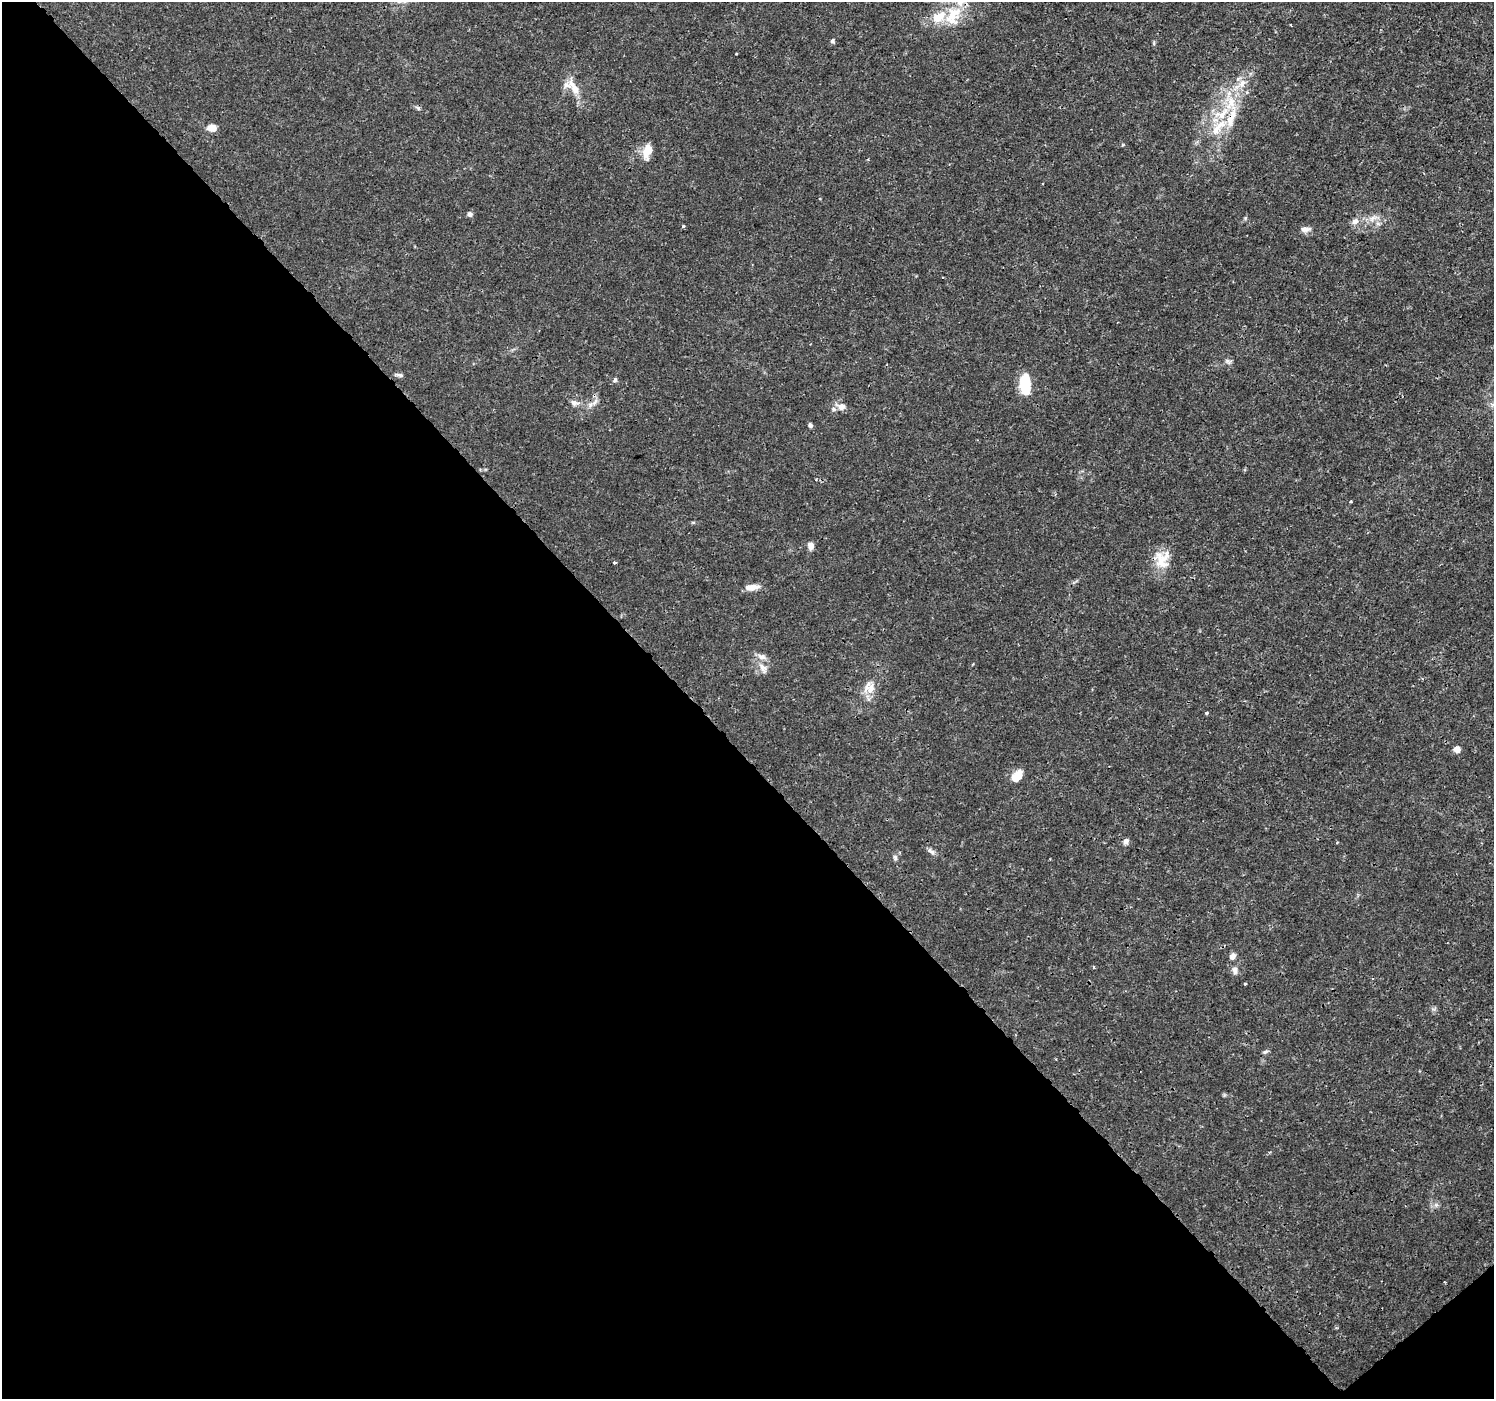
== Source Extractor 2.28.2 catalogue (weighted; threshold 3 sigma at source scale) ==
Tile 14 of 4 x 4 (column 2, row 4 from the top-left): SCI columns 1538-3029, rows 188-1584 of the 6065 x 6025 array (HDU 1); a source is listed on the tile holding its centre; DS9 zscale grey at full resolution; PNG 1496 x 1401 px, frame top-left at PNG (2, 2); no overlay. Shown black and unused: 47% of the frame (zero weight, under 3 of 4 exposures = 5% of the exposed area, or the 3 px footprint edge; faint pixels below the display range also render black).
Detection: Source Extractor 2.28.2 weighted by HDU 2 'WHT'; one run over the whole footprint, this tile lists its part. Background 0.00125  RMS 8.2e-04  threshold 0.0037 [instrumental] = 3 sigma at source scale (4.5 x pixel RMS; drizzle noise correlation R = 1.50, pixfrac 1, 0.0396/0.0396 arcsec/px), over >= 5 px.
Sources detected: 50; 1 inside a brighter object's white glare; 1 cosmic-ray / hot-pixel residue — not listed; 10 inside a brighter listed object's ellipse — not listed separately; the other 38 listed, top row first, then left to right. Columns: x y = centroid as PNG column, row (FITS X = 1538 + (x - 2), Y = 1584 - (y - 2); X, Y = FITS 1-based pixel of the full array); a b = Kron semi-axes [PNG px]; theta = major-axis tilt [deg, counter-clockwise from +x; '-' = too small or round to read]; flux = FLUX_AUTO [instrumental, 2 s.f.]
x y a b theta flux
953 16 32 20 66 2.7
832 41 6 5 - 0.16
736 53 3 2 - 0.1
1242 83 12 8 34 0.63
572 84 19 10 -67 0.93
1222 114 24 14 33 2.5
212 128 9 6 -4 0.88
647 151 20 10 75 1.1
470 214 6 6 - 0.24
1373 218 11 6 21 0.44
1355 221 9 7 30 0.43
683 226 4 3 - 0.15
1305 229 15 6 4 0.41
1227 361 7 5 -46 0.19
400 375 10 4 -13 0.21
615 380 7 4 75 0.14
1025 386 14 8 80 3.8
595 402 11 5 51 0.35
574 403 10 8 -2 0.39
841 406 12 8 -18 0.54
810 425 6 4 -56 0.2
1350 502 3 2 - 0.087
811 546 9 7 90 0.44
1161 561 27 17 -69 1.7
614 563 3 3 - 0.2
752 587 15 7 4 0.79
763 668 17 7 -64 0.55
870 688 18 10 75 0.97
1206 713 3 3 - 0.14
1457 749 7 6 - 0.56
1017 776 13 9 46 1.3
1126 841 7 6 - 0.3
929 850 7 5 -58 0.23
895 857 7 5 -87 0.19
1232 956 8 7 - 0.36
1235 970 11 7 -81 0.34
1245 984 3 2 - 0.1
1265 1052 7 5 29 0.16